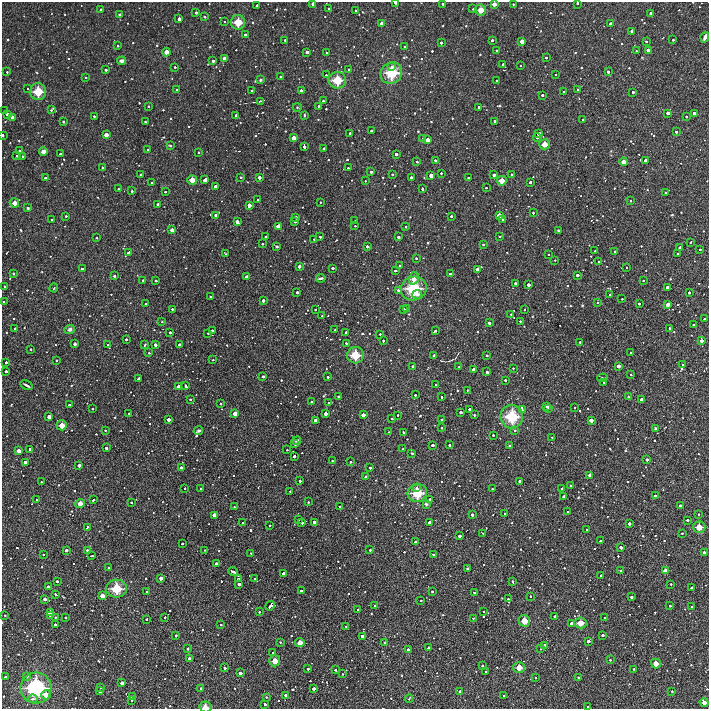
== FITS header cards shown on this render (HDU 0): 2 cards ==
NAXIS1  =                 1413 /Length X axis
NAXIS2  =                 1413 /Length Y axis

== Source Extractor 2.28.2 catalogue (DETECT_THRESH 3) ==
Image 1413 x 1413 px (HDU 0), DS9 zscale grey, zoomed out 1/2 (1 PNG px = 2 x 2 image px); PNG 711 x 711 px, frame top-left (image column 1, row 1413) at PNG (2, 2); each listed source drawn as its Kron ellipse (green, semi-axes under 4 px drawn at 4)
Background 3400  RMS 280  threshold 854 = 3 sigma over >= 5 px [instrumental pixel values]
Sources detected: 1447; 134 cannot appear on this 1/2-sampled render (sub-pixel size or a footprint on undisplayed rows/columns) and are neither listed nor drawn; of the other 1313, the 500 brightest by FLUX_AUTO listed and drawn (813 fainter detections omitted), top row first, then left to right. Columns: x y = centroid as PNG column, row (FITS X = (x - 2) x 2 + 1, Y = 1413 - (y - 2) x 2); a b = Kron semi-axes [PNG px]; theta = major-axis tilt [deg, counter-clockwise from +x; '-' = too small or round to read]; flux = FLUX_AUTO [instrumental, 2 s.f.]
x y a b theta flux
395 3 3 2 - 2.0e+05
577 3 2 2 - 1.2e+05
313 4 3 3 - 2.7e+05
443 4 2 2 - 1.2e+05
494 4 3 3 - 4.0e+05
513 4 2 2 - 7.0e+04
257 6 3 2 - 1.0e+05
329 9 2 2 - 7.8e+04
473 9 2 2 - 7.1e+04
101 10 2 2 - 1.5e+05
355 10 2 2 - 9.4e+04
481 10 5 5 - 7.7e+05
196 13 2 2 - 1.7e+05
119 14 3 3 - 7.2e+04
651 14 3 3 - 3.2e+05
204 17 2 2 - 8.7e+04
179 19 3 3 - 2.5e+05
224 22 2 2 - 7.4e+04
238 22 7 7 - 1.2e+06
382 23 3 3 - 3.3e+05
611 24 3 3 - 2.2e+05
632 31 3 3 - 2.8e+05
245 35 3 2 - 1.5e+05
705 37 5 3 - 3.8e+05
285 40 2 2 - 1.0e+05
492 40 2 2 - 1.5e+05
673 40 2 2 - 9.3e+04
522 41 4 3 - 4.6e+05
646 41 2 2 - 9.2e+04
441 43 2 2 - 1.4e+05
118 46 2 2 - 1.1e+05
405 47 2 2 - 1.4e+05
496 50 2 2 - 7.8e+04
648 50 3 3 - 3.2e+05
636 51 2 2 - 6.9e+04
166 52 4 4 - 5.1e+05
307 52 3 3 - 2.4e+05
327 53 2 2 - 1.1e+05
224 58 3 3 - 3.1e+05
546 58 2 2 - 9.4e+04
122 61 4 3 - 2.5e+05
213 61 3 2 - 1.8e+05
503 64 3 2 - 1.7e+05
520 66 2 2 - 9.4e+04
175 67 2 2 - 1.0e+05
392 67 3 3 - 1.5e+05
349 69 2 2 - 8.1e+04
106 70 2 2 - 1.6e+05
7 72 2 2 - 8.3e+04
608 72 3 2 - 1.8e+05
391 73 11 10 - 2.4e+06
556 74 2 2 - 9.1e+04
326 75 2 2 - 9.0e+04
86 77 2 2 - 7.9e+04
280 77 2 2 - 1.2e+05
260 80 4 3 - 1.2e+05
337 80 9 8 - 1.5e+06
497 81 3 2 - 1.1e+05
27 89 2 2 - 7.2e+04
578 89 2 2 - 1.0e+05
177 90 2 2 - 8.7e+04
301 90 3 2 - 1.8e+05
252 91 2 2 - 9.4e+04
38 92 8 8 - 1.5e+06
564 92 2 2 - 1.3e+05
633 92 2 2 - 1.6e+05
542 95 2 2 - 1.6e+05
260 101 3 2 - 7.7e+04
323 101 2 2 - 1.3e+05
148 106 2 2 - 8.7e+04
318 106 2 2 - 8.2e+04
297 107 4 3 - 6.9e+04
479 107 2 2 - 1.5e+05
51 110 3 2 - 7.6e+04
5 111 2 2 - 9.8e+04
668 113 3 3 - 2.5e+05
694 113 3 3 - 2.2e+05
7 114 3 3 - 2.5e+05
236 115 2 2 - 1.3e+05
304 115 3 2 - 1.0e+05
94 116 2 2 - 1.0e+05
13 117 3 3 - 3.2e+05
686 117 2 2 - 1.0e+05
583 119 2 2 - 1.2e+05
495 121 2 2 - 1.1e+05
63 122 3 2 - 8.9e+04
145 122 2 2 - 9.4e+04
371 130 2 2 - 8.3e+04
676 132 2 2 - 1.5e+05
350 133 2 2 - 1.3e+05
539 134 4 3 - 4.2e+05
3 135 2 2 - 1.5e+05
106 135 4 4 - 4.2e+05
537 137 4 2 - 2.5e+05
294 138 4 4 - 4.6e+05
423 138 3 3 - 7.6e+04
428 140 4 3 - 4.6e+05
545 144 5 5 - 7.2e+05
170 146 3 2 - 1.0e+05
304 147 3 2 - 2.0e+05
324 148 2 2 - 1.2e+05
148 149 2 2 - 7.9e+04
19 151 2 2 - 1.1e+05
43 151 4 3 - 3.1e+05
198 152 2 2 - 9.3e+04
60 154 2 2 - 1.3e+05
396 154 3 3 - 2.3e+05
17 156 2 2 - 9.5e+04
23 156 2 2 - 1.3e+05
435 160 2 2 - 1.2e+05
645 160 3 3 - 2.2e+05
417 162 2 2 - 1.1e+05
624 162 4 4 - 5.2e+05
103 168 3 2 - 1.2e+05
348 168 2 2 - 1.2e+05
371 172 2 2 - 1.5e+05
441 173 2 2 - 9.7e+04
392 174 2 2 - 7.2e+04
511 174 2 2 - 8.9e+04
141 175 3 3 - 2.7e+05
431 175 3 3 - 3.5e+05
494 175 3 3 - 2.2e+05
241 177 2 2 - 7.8e+04
259 177 3 3 - 2.8e+05
45 178 2 2 - 1.3e+05
411 178 3 3 - 2.5e+05
468 178 2 2 - 1.1e+05
192 180 5 5 - 6.6e+05
205 180 4 3 - 3.5e+05
365 181 2 2 - 7.1e+04
502 181 5 5 - 7.1e+05
152 182 2 2 - 9.1e+04
530 182 3 2 - 1.9e+05
216 186 3 3 - 3.3e+05
486 188 2 2 - 8.4e+04
118 189 2 2 - 8.0e+04
422 189 3 2 - 1.5e+05
132 191 2 2 - 1.0e+05
165 192 2 2 - 9.5e+04
665 192 2 2 - 7.6e+04
258 200 2 2 - 1.5e+05
630 201 2 2 - 7.1e+04
320 202 2 2 - 7.1e+04
14 203 5 4 - 5.4e+05
158 204 3 3 - 2.1e+05
249 205 4 3 - 3.6e+05
28 208 3 3 - 1.2e+05
533 213 2 2 - 9.9e+04
215 215 2 2 - 1.6e+05
499 215 4 4 - 4.9e+05
66 216 2 2 - 1.1e+05
451 216 3 2 - 9.8e+04
296 217 3 2 - 2.1e+05
51 219 2 2 - 7.5e+04
503 219 2 2 - 1.3e+05
355 221 2 2 - 9.6e+04
237 222 3 3 - 3.2e+05
295 222 2 2 - 1.5e+05
278 226 4 4 - 4.6e+05
355 226 2 2 - 7.2e+04
406 227 2 2 - 9.4e+04
172 230 4 3 - 4.1e+05
558 230 3 2 - 8.1e+04
266 236 2 2 - 9.5e+04
500 236 2 2 - 8.4e+04
320 237 2 2 - 1.1e+05
398 237 3 3 - 2.2e+05
97 238 2 2 - 7.5e+04
314 239 2 2 - 7.2e+04
690 242 2 2 - 8.8e+04
262 244 2 2 - 8.2e+04
483 245 2 2 - 9.5e+04
277 246 4 3 - 8.3e+04
367 246 4 2 - 1.9e+05
680 248 3 3 - 2.9e+05
700 249 2 2 - 1.1e+05
595 251 2 2 - 7.0e+04
614 251 2 2 - 7.9e+04
128 253 4 2 - 2.1e+05
677 253 2 2 - 6.9e+04
225 254 3 2 - 7.9e+04
548 254 2 2 - 8.0e+04
416 258 2 2 - 9.0e+04
555 260 2 2 - 6.9e+04
598 261 2 2 - 7.3e+04
299 266 3 3 - 2.5e+05
400 266 2 2 - 1.0e+05
333 268 3 2 - 1.7e+05
627 268 2 2 - 7.4e+04
82 269 3 3 - 2.2e+05
478 269 3 3 - 4.1e+05
395 271 3 2 - 1.2e+05
13 273 3 3 - 8.7e+04
450 274 2 2 - 1.1e+05
577 275 3 3 - 2.2e+05
114 276 2 2 - 1.3e+05
247 277 3 3 - 3.5e+05
321 278 5 2 - 1.9e+05
414 278 6 5 - 7.7e+05
143 280 2 2 - 1.0e+05
156 281 2 2 - 1.4e+05
643 281 2 2 - 8.0e+04
515 283 2 2 - 1.6e+05
528 285 3 3 - 2.7e+05
4 286 2 2 - 8.9e+04
667 287 3 3 - 2.3e+05
54 288 4 3 - 8.8e+04
414 288 13 12 - 3.2e+06
399 290 4 4 - 3.0e+05
297 292 3 2 - 2.0e+05
689 293 2 2 - 1.6e+05
417 294 5 3 - 2.3e+05
610 295 2 2 - 1.3e+05
211 297 3 2 - 1.7e+05
622 299 2 2 - 7.4e+04
263 300 3 3 - 2.4e+05
3 302 2 2 - 1.0e+05
597 302 3 3 - 8.1e+04
146 304 2 2 - 1.4e+05
639 304 2 2 - 1.4e+05
668 304 3 3 - 3.6e+05
172 309 2 2 - 9.9e+04
315 309 2 2 - 8.0e+04
404 309 2 2 - 1.6e+05
407 309 4 2 - 1.6e+05
524 309 2 2 - 7.2e+04
511 314 2 2 - 9.9e+04
322 316 2 2 - 1.1e+05
704 319 2 2 - 9.5e+04
520 321 2 2 - 9.5e+04
162 322 2 2 - 6.9e+04
489 323 3 3 - 2.1e+05
694 325 2 2 - 1.5e+05
15 328 2 2 - 8.7e+04
669 328 2 2 - 1.1e+05
70 329 5 4 - 2.7e+05
335 330 2 2 - 7.1e+04
212 331 2 2 - 1.6e+05
435 331 2 2 - 1.4e+05
170 332 2 2 - 1.5e+05
346 332 2 2 - 1.1e+05
208 333 2 2 - 1.0e+05
380 334 2 2 - 8.4e+04
126 339 2 2 - 1.4e+05
383 341 2 2 - 1.3e+05
701 341 4 3 - 2.9e+05
580 342 2 2 - 9.7e+04
346 343 2 2 - 9.3e+04
75 344 3 3 - 2.1e+05
179 344 2 2 - 1.5e+05
108 345 2 2 - 8.6e+04
145 345 3 2 - 8.2e+04
155 345 3 3 - 2.5e+05
31 349 2 2 - 8.9e+04
149 353 2 2 - 7.1e+04
631 353 2 2 - 9.2e+04
355 355 8 8 - 1.5e+06
434 355 2 2 - 1.7e+05
487 355 2 2 - 1.4e+05
56 360 2 2 - 1.1e+05
213 360 2 2 - 6.9e+04
6 362 2 2 - 1.4e+05
683 365 2 2 - 1.3e+05
413 366 3 2 - 1.9e+05
618 366 3 3 - 3.2e+05
459 367 2 2 - 8.4e+04
513 368 2 2 - 7.8e+04
473 370 3 3 - 3.1e+05
6 371 3 2 - 1.8e+05
487 372 3 2 - 1.7e+05
631 375 2 2 - 7.7e+04
263 376 2 2 - 1.5e+05
328 377 2 2 - 1.3e+05
603 378 5 2 - 1.5e+05
139 379 3 3 - 2.5e+05
505 380 2 2 - 1.3e+05
604 382 2 2 - 7.1e+04
26 385 6 2 -29 2.2e+05
436 385 2 2 - 1.4e+05
186 386 3 2 - 1.4e+05
178 387 3 3 - 4.1e+05
467 390 2 2 - 7.4e+04
415 395 2 2 - 1.1e+05
339 397 2 2 - 1.6e+05
442 397 2 2 - 1.0e+05
628 397 3 3 - 8.4e+04
190 399 2 2 - 9.9e+04
642 399 3 3 - 3.3e+05
311 402 2 2 - 1.2e+05
329 403 3 2 - 1.2e+05
221 404 2 2 - 1.0e+05
69 405 2 2 - 1.4e+05
547 406 3 2 - 1.9e+05
549 408 2 2 - 9.6e+04
574 408 2 2 - 8.4e+04
92 409 2 2 - 8.9e+04
469 409 3 2 - 1.6e+05
522 410 2 2 - 7.4e+04
461 412 3 2 - 2.0e+05
129 413 2 2 - 1.0e+05
235 414 4 4 - 5.0e+05
325 414 3 3 - 3.0e+05
363 415 3 3 - 3.7e+05
397 415 2 2 - 7.7e+04
474 415 2 2 - 1.1e+05
49 417 3 3 - 3.4e+05
512 417 12 11 - 2.6e+06
392 418 2 2 - 1.1e+05
169 419 3 3 - 2.5e+05
315 420 3 3 - 2.5e+05
441 420 2 2 - 7.3e+04
591 420 3 3 - 3.4e+05
62 425 5 5 - 7.2e+05
442 428 2 2 - 8.5e+04
656 428 3 2 - 2.1e+05
105 430 3 2 - 8.0e+04
515 430 2 2 - 1.1e+05
198 431 4 3 - 1.4e+05
389 432 2 2 - 7.1e+04
403 432 2 2 - 1.1e+05
493 435 2 2 - 1.0e+05
552 437 2 2 - 7.9e+04
297 441 4 3 - 1.5e+05
295 444 2 2 - 1.4e+05
432 445 3 2 - 2.2e+05
449 445 2 2 - 1.3e+05
509 446 3 3 - 1.2e+05
106 448 3 2 - 1.9e+05
30 449 2 2 - 1.5e+05
403 449 2 2 - 8.4e+04
287 450 2 2 - 7.8e+04
19 451 3 3 - 3.7e+05
412 453 2 2 - 7.5e+04
294 456 3 3 - 2.2e+05
647 460 3 2 - 1.9e+05
332 461 2 2 - 7.8e+04
25 462 3 3 - 2.5e+05
351 462 2 2 - 1.2e+05
79 465 3 3 - 2.4e+05
181 467 2 2 - 1.2e+05
370 468 2 2 - 1.4e+05
590 475 3 3 - 3.0e+05
366 477 3 3 - 1.2e+05
300 481 2 2 - 1.4e+05
519 481 4 2 - 1.8e+05
41 482 2 2 - 8.3e+04
570 485 2 2 - 7.7e+04
185 488 2 2 - 9.9e+04
416 488 4 4 - 1.4e+05
562 488 2 2 - 1.3e+05
201 489 3 2 - 2.0e+05
492 489 2 2 - 7.6e+04
290 491 2 2 - 8.9e+04
417 493 10 8 18 1.8e+06
655 496 3 2 - 1.9e+05
564 497 3 3 - 2.6e+05
430 499 3 2 - 2.1e+05
37 500 2 2 - 1.3e+05
93 500 3 2 - 1.0e+05
131 502 2 2 - 8.8e+04
308 502 2 2 - 7.3e+04
80 504 5 4 - 6.5e+05
426 504 4 3 - 1.4e+05
340 506 2 2 - 1.0e+05
680 506 3 2 - 1.8e+05
234 507 2 2 - 7.0e+04
567 512 2 2 - 8.3e+04
505 513 2 2 - 7.8e+04
699 514 2 2 - 7.7e+04
214 515 4 3 - 4.4e+05
472 515 3 3 - 2.2e+05
299 520 2 2 - 6.9e+04
687 520 2 2 - 1.6e+05
314 522 3 2 - 1.9e+05
242 523 2 2 - 1.0e+05
302 523 2 2 - 1.4e+05
430 523 3 3 - 3.4e+05
629 524 3 3 - 2.2e+05
270 525 2 2 - 1.2e+05
87 527 3 2 - 7.9e+04
699 527 6 5 - 8.5e+05
587 529 2 2 - 8.8e+04
482 533 3 2 - 6.9e+04
682 533 2 2 - 9.3e+04
459 536 3 3 - 2.2e+05
601 541 3 2 - 2.0e+05
415 542 2 2 - 1.3e+05
182 544 2 2 - 1.3e+05
621 547 3 3 - 2.2e+05
66 550 3 2 - 2.1e+05
87 550 3 3 - 1.2e+05
205 550 2 2 - 7.0e+04
370 550 3 2 - 8.5e+04
704 552 3 2 - 2.0e+05
251 553 2 2 - 6.9e+04
434 554 3 2 - 9.6e+04
43 555 2 2 - 8.5e+04
92 556 3 2 - 7.4e+04
216 563 3 3 - 2.2e+05
109 568 3 2 - 8.4e+04
468 569 3 2 - 2.0e+05
620 570 3 3 - 6.9e+04
233 571 5 2 - 1.8e+05
665 571 4 4 - 4.7e+05
284 573 3 3 - 2.4e+05
601 575 2 2 - 8.6e+04
161 578 3 3 - 3.0e+05
238 579 2 2 - 1.1e+05
255 579 2 2 - 1.2e+05
57 581 2 2 - 1.4e+05
513 582 4 2 - 1.3e+05
239 584 3 3 - 2.1e+05
671 584 2 2 - 8.4e+04
48 587 3 3 - 3.1e+05
692 588 2 2 - 1.5e+05
117 589 10 9 - 1.9e+06
146 591 2 2 - 1.2e+05
301 591 2 2 - 9.5e+04
432 591 2 2 - 1.1e+05
474 592 2 2 - 8.0e+04
55 594 4 2 - 9.2e+04
102 596 4 4 - 4.8e+05
530 596 2 2 - 8.6e+04
631 597 3 2 - 1.6e+05
45 599 3 3 - 2.9e+05
508 599 2 2 - 1.1e+05
421 600 2 2 - 9.7e+04
375 605 2 2 - 1.2e+05
270 606 5 3 - 2.7e+05
670 606 2 2 - 1.3e+05
692 607 2 2 - 1.7e+05
358 610 2 2 - 8.2e+04
484 611 2 2 - 8.5e+04
50 612 4 4 - 5.2e+05
259 612 2 2 - 7.9e+04
5 615 2 2 - 8.0e+04
50 616 4 2 - 2.8e+05
555 616 2 2 - 1.6e+05
55 617 2 2 - 8.6e+04
65 617 2 2 - 1.3e+05
165 617 2 2 - 8.3e+04
473 618 2 2 - 7.1e+04
605 618 2 2 - 9.4e+04
146 619 2 2 - 1.1e+05
524 621 6 5 - 9.2e+05
572 623 3 3 - 4.1e+05
580 623 6 5 - 8.3e+05
55 625 3 3 - 2.2e+05
221 625 2 2 - 8.7e+04
346 626 2 2 - 7.0e+04
603 635 3 2 - 1.5e+05
176 636 3 2 - 1.1e+05
362 636 3 2 - 1.8e+05
588 641 3 3 - 2.4e+05
280 642 2 2 - 9.4e+04
300 643 4 4 - 6.1e+05
385 643 3 3 - 1.2e+05
545 645 3 3 - 2.8e+05
428 648 3 3 - 9.7e+04
188 649 2 2 - 1.3e+05
541 649 2 2 - 6.9e+04
408 650 3 3 - 3.3e+05
273 653 2 2 - 1.0e+05
189 658 3 2 - 2.0e+05
610 660 2 2 - 9.6e+04
275 661 5 5 - 7.8e+05
656 663 5 5 - 6.6e+05
482 666 2 2 - 1.2e+05
519 667 6 5 - 8.1e+05
225 668 2 2 - 1.5e+05
308 669 2 2 - 1.5e+05
633 669 2 2 - 8.5e+04
335 670 2 2 - 1.1e+05
486 672 2 2 - 1.3e+05
240 673 3 3 - 2.8e+05
342 674 2 2 - 8.3e+04
27 676 3 3 - 1.1e+05
5 677 2 2 - 1.2e+05
578 677 2 2 - 9.0e+04
535 678 2 2 - 9.3e+04
122 683 3 3 - 3.4e+05
101 687 2 2 - 9.9e+04
36 688 15 15 - 5.1e+06
201 688 2 2 - 1.6e+05
313 688 3 3 - 2.2e+05
100 691 3 3 - 2.4e+05
460 691 3 2 - 1.8e+05
672 691 2 2 - 7.1e+04
46 695 5 4 - 6.2e+05
286 695 3 3 - 2.8e+05
504 696 2 2 - 1.2e+05
132 697 3 2 - 1.1e+05
266 697 3 3 - 7.5e+04
33 699 5 3 - 1.0e+05
409 699 4 2 - 7.8e+04
132 700 2 2 - 1.2e+05
704 703 4 3 - 4.6e+05
265 704 2 2 - 1.7e+05
205 707 6 5 - 4.4e+05
588 707 2 2 - 9.2e+04
At the frame edge (FLAGS 8, measured only in part): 7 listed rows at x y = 395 3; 577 3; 313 4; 494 4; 3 135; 3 302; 205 707
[813 fainter detections neither listed nor drawn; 134 sub-pixel or undisplayed-footprint detections neither listed nor drawn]

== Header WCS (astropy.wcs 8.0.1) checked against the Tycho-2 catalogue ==
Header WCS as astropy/WCSLIB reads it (CRVAL/CRPIX/CD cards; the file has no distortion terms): RA---TAN/DEC--TAN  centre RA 00:32:32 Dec +25:46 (8.13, +25.76 deg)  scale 1.7 arcsec/px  FOV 40.1' x 40.1'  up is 0 deg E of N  parity normal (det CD < 0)
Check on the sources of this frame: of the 60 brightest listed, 25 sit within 5.1 arcsec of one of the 25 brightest Tycho-2 stars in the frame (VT <= 12.67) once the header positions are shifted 1.44 arcsec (1.42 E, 0.22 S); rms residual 2.36 arcsec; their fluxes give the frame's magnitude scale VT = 25.97 - 2.5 log10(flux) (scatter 0.38 mag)
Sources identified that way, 25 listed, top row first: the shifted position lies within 5.1 arcsec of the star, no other Tycho-2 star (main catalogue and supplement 1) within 10.2 arcsec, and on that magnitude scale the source's flux lands within +1.5 / -3 mag of the star's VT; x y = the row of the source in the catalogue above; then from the Tycho-2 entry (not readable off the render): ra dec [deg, ICRS J2000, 3 dp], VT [Tycho-2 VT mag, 2 dp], TYC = Tycho-2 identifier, HIP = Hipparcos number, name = IAU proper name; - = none
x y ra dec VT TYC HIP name
481 10 8.001 +26.089 11.65 1734-290-1 - -
238 22 8.256 +26.077 10.51 1734-20-1 - -
391 73 8.095 +26.029 10.33 1734-310-1 2546 -
337 80 8.152 +26.023 10.48 1734-534-1 - -
38 92 8.467 +26.011 10.09 1741-1234-1 - -
545 144 7.935 +25.962 11.49 1734-54-1 - -
624 162 7.851 +25.945 12.24 1734-498-1 - -
502 181 7.979 +25.928 11.41 1734-1108-1 - -
499 215 7.982 +25.894 11.81 1734-126-1 - -
278 226 8.213 +25.884 12.67 1734-722-1 - -
414 288 8.073 +25.826 9.31 1734-836-1 - -
355 355 8.133 +25.763 10.04 1734-612-1 - -
512 417 7.969 +25.704 9.39 1734-406-1 - -
62 425 8.440 +25.695 11.94 1741-1359-1 - -
417 493 8.068 +25.632 9.97 1734-1553-1 - -
80 504 8.421 +25.622 11.78 1741-1876-1 - -
699 527 7.773 +25.599 11.15 1734-1550-1 - -
665 571 7.808 +25.559 12.19 1734-716-1 - -
117 589 8.383 +25.542 10.20 1741-1270-1 - -
524 621 7.957 +25.512 11.00 1734-556-1 - -
572 623 7.907 +25.509 11.90 1734-1180-1 - -
580 623 7.898 +25.509 11.60 1734-94-1 - -
275 661 8.217 +25.474 11.62 1734-1370-1 - -
36 688 8.468 +25.448 8.45 1741-1566-1 2672 -
46 695 8.457 +25.442 10.55 1741-1387-1 - -